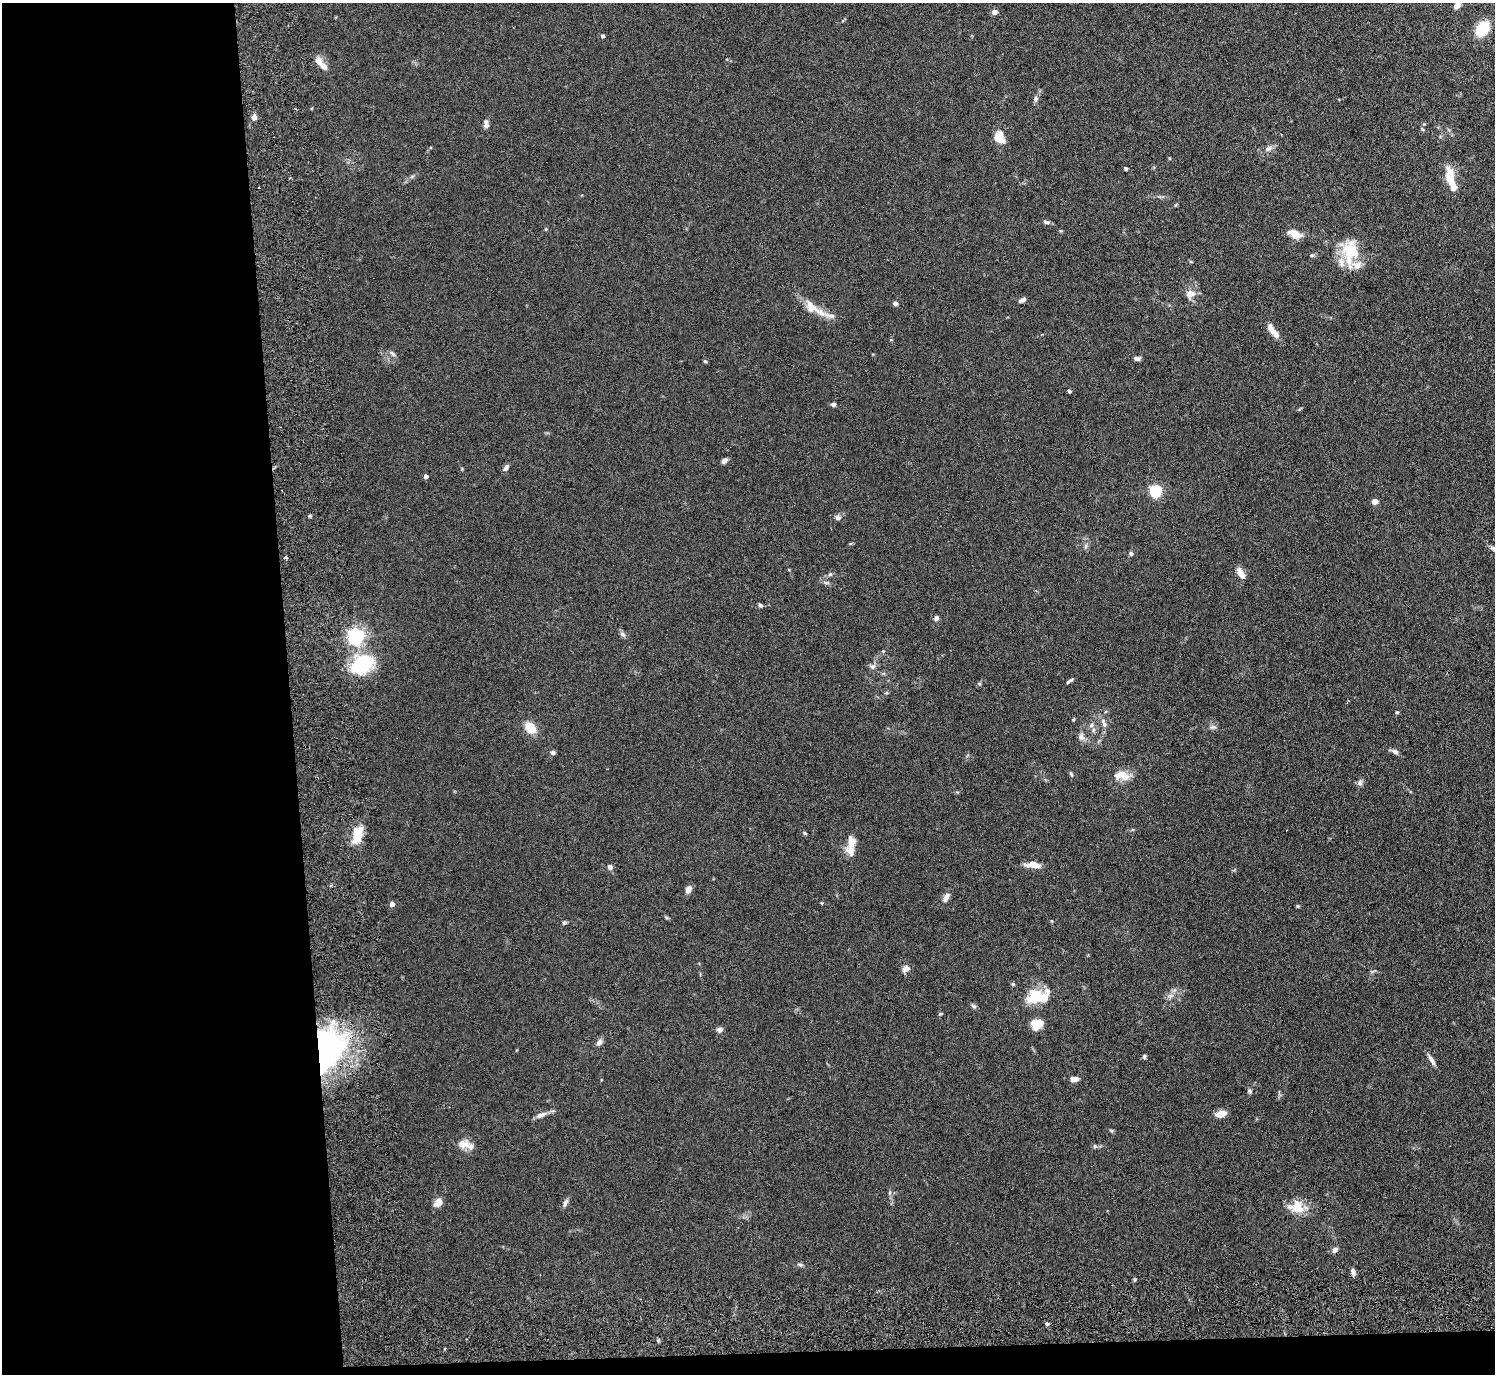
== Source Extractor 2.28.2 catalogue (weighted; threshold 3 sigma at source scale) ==
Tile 7 of 3 x 3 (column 1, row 3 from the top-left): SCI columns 82-1574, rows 193-1564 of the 4639 x 4599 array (HDU 1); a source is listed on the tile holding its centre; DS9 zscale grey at full resolution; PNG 1497 x 1376 px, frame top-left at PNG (2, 3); no overlay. Shown black and unused: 21% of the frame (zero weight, under 3 of 6 exposures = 7% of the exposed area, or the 3 px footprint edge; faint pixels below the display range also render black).
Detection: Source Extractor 2.28.2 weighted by HDU 2 'WHT'; one run over the whole footprint, this tile lists its part. Background 0.109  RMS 0.0045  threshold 0.0186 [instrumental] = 3 sigma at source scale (4.09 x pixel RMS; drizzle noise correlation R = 1.36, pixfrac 0.8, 0.05/0.05 arcsec/px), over >= 5 px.
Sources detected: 108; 1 inside a brighter object's white glare — not listed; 11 inside a brighter listed object's ellipse — not listed separately; the other 96 listed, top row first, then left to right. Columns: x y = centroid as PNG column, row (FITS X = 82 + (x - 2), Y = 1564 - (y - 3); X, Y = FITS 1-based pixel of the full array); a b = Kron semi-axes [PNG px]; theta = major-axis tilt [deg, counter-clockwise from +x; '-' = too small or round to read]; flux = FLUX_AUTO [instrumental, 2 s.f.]
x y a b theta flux
1457 5 8 5 50 2.5
994 12 5 4 - 2.8
1482 28 15 10 55 14
603 36 4 4 - 0.91
318 61 13 9 -60 3.2
1036 99 8 6 76 1.2
254 117 8 6 81 1.8
486 124 11 6 -82 1.5
1422 129 6 4 -70 0.5
1000 136 13 10 85 5.8
1268 149 12 6 24 2
1126 168 4 3 - 0.9
1449 176 22 10 -90 8
1046 222 10 5 -11 0.98
1295 234 15 8 -24 5
1350 250 29 20 -82 16
1312 255 5 5 - 0.63
1191 262 5 3 - 0.37
1190 294 12 10 17 3.4
1022 300 8 5 25 1.4
895 303 5 5 - 1.2
821 312 27 8 -29 5.2
1273 331 20 6 -52 4.2
891 340 4 3 - 0.41
392 354 10 5 -44 1
1137 358 9 5 3 1.1
705 361 5 4 - 0.55
1069 391 4 4 - 0.64
833 404 6 5 - 1
724 461 7 5 48 1.6
506 467 10 5 59 1.3
426 476 4 4 - 1.6
1155 491 5 5 - 58
1375 501 4 4 - 4.2
838 518 7 7 - 1.4
1085 546 7 4 89 0.84
1493 548 8 6 -27 1.4
1131 554 6 5 - 0.75
285 558 3 3 - 0.94
1241 573 13 6 -59 3.8
830 574 5 5 - 0.72
826 583 8 4 -8 0.88
760 605 6 4 -43 0.9
936 618 6 5 - 1.4
623 634 9 6 -44 1.1
356 636 6 6 - 160
362 664 27 19 31 25
872 667 8 6 -1 1.3
1069 681 9 3 34 0.85
979 684 6 5 - 0.54
1397 712 5 4 - 0.51
1104 723 14 6 -70 2.1
1091 725 7 6 - 1.3
1213 727 8 6 19 1.1
530 728 18 12 -51 5.8
1081 737 10 8 -65 1.9
553 752 6 5 - 1
1395 752 10 6 -31 1.3
1071 774 8 4 -55 0.61
1122 775 22 11 -6 5.5
1360 783 8 7 - 1.3
805 833 5 4 - 0.51
357 834 23 12 78 8.5
851 841 16 10 -86 4
1033 865 14 6 -4 5.5
610 867 6 5 - 1.6
688 890 9 7 64 2
946 897 13 6 64 2.3
392 904 4 4 - 2.4
564 923 5 4 - 0.89
906 969 9 7 34 2.2
1170 996 9 6 29 1.6
1037 997 24 14 3 16
974 1006 8 5 -27 0.86
940 1014 5 3 - 0.43
1037 1024 13 10 14 6.7
720 1030 7 6 - 1.6
599 1042 9 7 47 1.5
327 1050 40 27 74 110
1144 1056 5 5 - 0.72
1432 1060 17 5 -59 1.9
1075 1079 10 6 1 2.3
1249 1091 6 6 - 0.86
1221 1114 12 7 11 3.9
541 1115 13 6 24 2.3
1111 1130 7 4 -19 0.55
463 1144 18 11 5 3.8
1095 1146 5 5 - 0.65
890 1192 6 4 72 0.56
438 1202 10 7 52 3.5
565 1203 12 5 67 1.3
1297 1207 21 16 -8 7.8
1335 1250 8 6 47 1.4
800 1264 8 4 -9 0.76
1353 1272 10 4 -80 1.4
1047 1324 5 4 - 0.68
Overlapping masked pixels (flux is a lower limit): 1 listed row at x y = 327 1050
Isophote crosses this tile's border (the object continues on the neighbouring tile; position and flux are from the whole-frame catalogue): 2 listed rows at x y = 1457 5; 1493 548